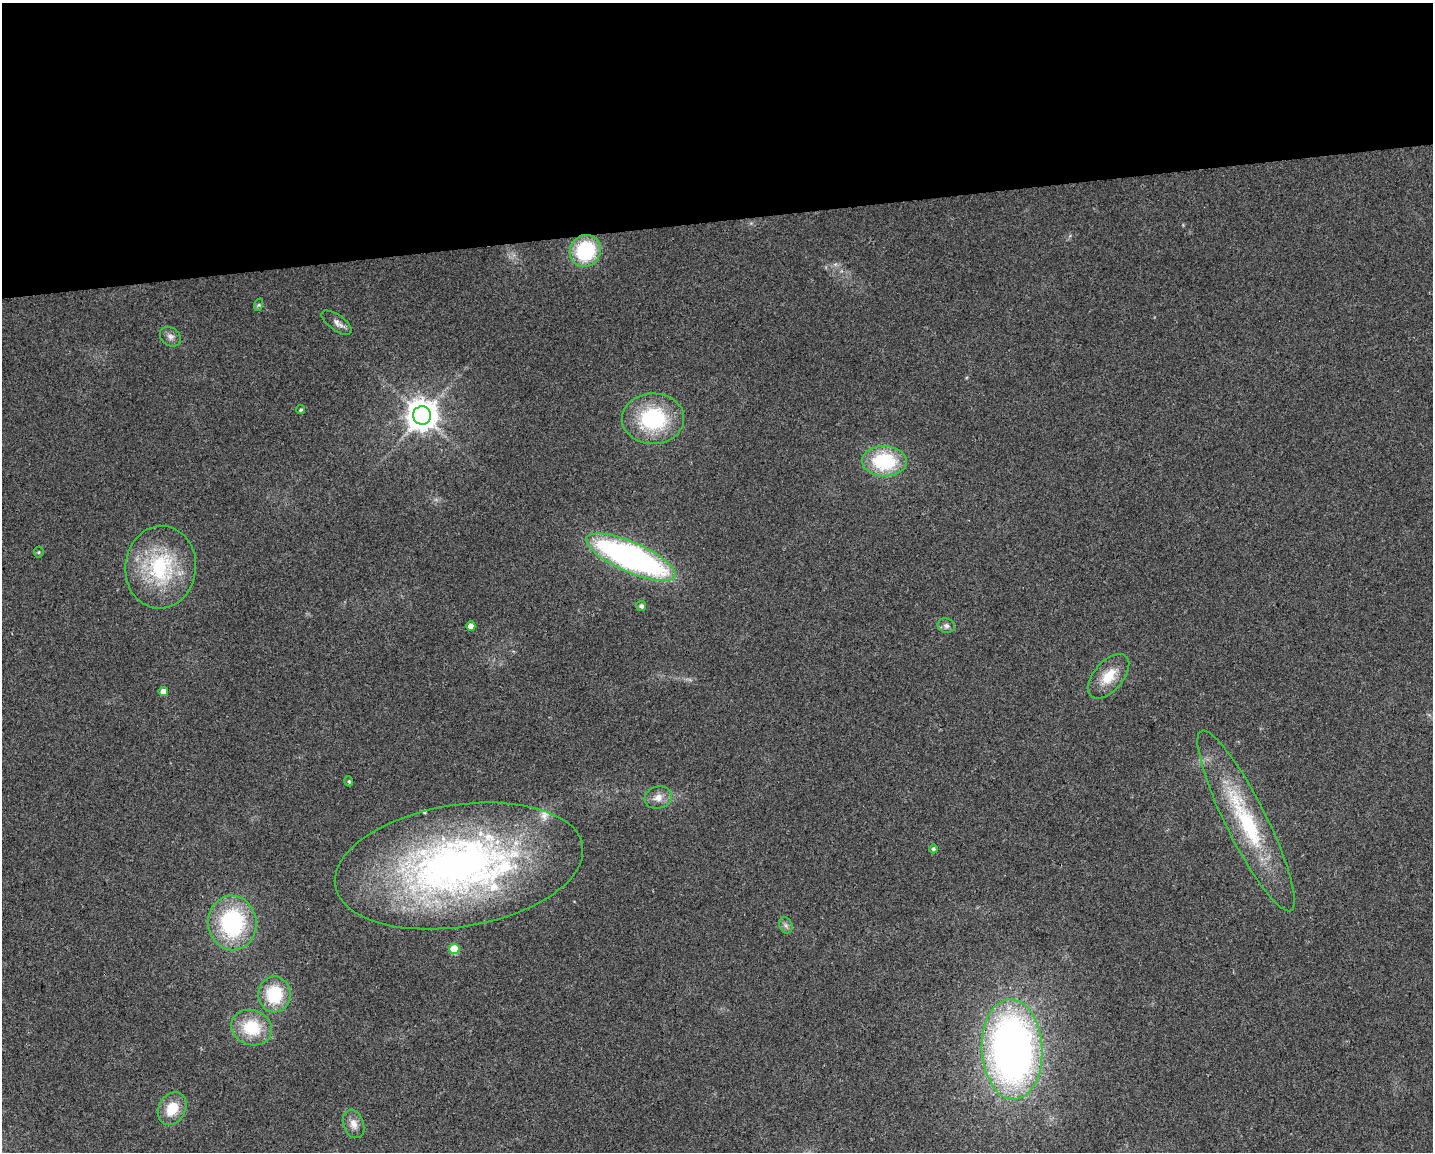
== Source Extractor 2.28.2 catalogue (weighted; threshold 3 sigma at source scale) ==
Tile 2 of 3 x 4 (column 2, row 1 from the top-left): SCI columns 1440-2870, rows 3450-4599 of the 4352 x 4599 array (HDU 1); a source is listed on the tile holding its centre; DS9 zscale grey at full resolution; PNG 1435 x 1154 px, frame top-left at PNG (2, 3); each listed source drawn as its Kron ellipse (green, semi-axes under 4 px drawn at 4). Shown black and unused: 19% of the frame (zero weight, under 2 of 3 exposures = <1% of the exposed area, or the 3 px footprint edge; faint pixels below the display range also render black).
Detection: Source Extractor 2.28.2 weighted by HDU 2 'WHT'; one run over the whole footprint, this tile lists its part. Background 0.0444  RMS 0.0069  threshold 0.0309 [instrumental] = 3 sigma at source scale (4.5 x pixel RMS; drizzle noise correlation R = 1.50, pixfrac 1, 0.0396/0.0396 arcsec/px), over >= 5 px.
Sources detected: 32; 3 inside a brighter listed object's ellipse — not listed separately; the other 29 listed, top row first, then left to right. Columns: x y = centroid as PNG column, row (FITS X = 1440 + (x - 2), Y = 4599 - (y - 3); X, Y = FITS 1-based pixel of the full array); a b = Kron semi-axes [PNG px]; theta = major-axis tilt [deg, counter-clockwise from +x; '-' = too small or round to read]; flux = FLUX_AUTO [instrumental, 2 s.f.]
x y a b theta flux
585 251 16 15 - 51
258 305 6 4 70 1.1
337 323 18 7 -36 4
170 337 11 9 -37 3.4
301 410 4 4 - 1.1
422 415 9 9 - 1100
653 419 31 25 1 60
884 461 22 15 -2 50
39 552 5 5 - 0.94
631 557 48 15 -23 240
161 567 41 35 84 61
641 606 5 5 - 2.3
471 626 4 4 - 6.9
946 626 9 7 -17 2.5
1109 676 26 14 49 16
163 691 4 4 - 5.9
349 781 5 4 - 1.1
658 798 14 11 14 6.2
1246 821 100 20 -63 74
933 849 4 4 - 1.4
459 866 125 61 9 400
232 923 27 24 -85 78
786 925 8 6 -69 2.1
454 949 5 5 - 21
274 994 18 16 90 32
252 1028 21 17 -20 28
1012 1049 50 30 -87 390
172 1109 17 13 61 16
354 1124 15 10 -70 5.9